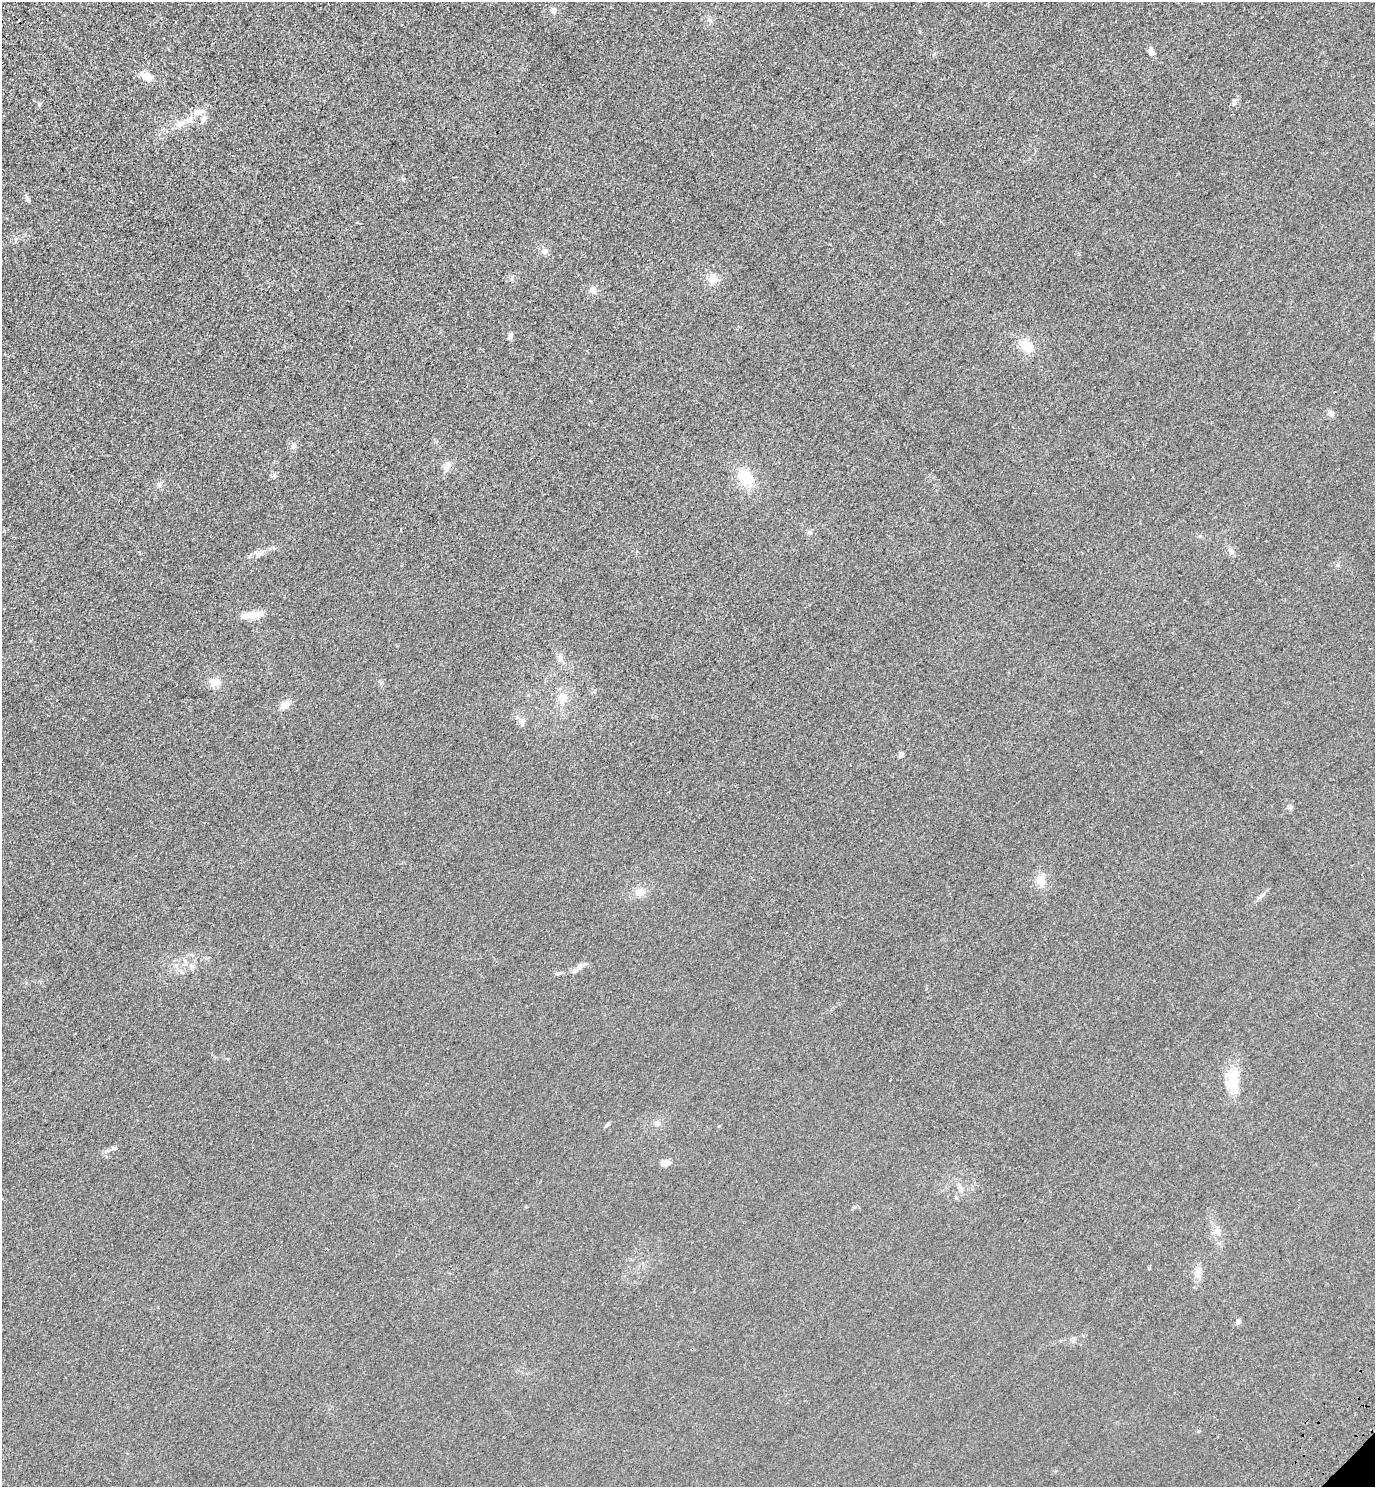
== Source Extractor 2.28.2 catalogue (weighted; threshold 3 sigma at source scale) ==
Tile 11 of 4 x 4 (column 3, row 3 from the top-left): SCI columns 3125-4497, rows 1573-3057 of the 6111 x 6115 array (HDU 1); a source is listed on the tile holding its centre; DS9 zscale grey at full resolution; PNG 1377 x 1489 px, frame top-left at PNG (2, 2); no overlay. Shown black and unused: <1% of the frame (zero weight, under 3 of 4 exposures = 6% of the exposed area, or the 3 px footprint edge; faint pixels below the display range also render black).
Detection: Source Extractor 2.28.2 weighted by HDU 2 'WHT'; one run over the whole footprint, this tile lists its part. Background 0.0215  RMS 0.0053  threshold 0.0238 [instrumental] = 3 sigma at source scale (4.5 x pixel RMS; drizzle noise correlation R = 1.50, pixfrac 1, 0.05/0.05 arcsec/px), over >= 5 px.
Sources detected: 49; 1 inside a brighter object's white glare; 1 cosmic-ray / hot-pixel residue — not listed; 1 inside a brighter listed object's ellipse — not listed separately; the other 46 listed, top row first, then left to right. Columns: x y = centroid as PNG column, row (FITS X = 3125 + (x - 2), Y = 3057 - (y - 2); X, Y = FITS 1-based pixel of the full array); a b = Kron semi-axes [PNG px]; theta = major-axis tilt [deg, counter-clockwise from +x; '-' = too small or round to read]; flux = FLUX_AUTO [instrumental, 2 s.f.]
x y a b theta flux
554 11 8 7 - 2.2
710 21 7 5 -70 1.4
1151 51 9 7 -75 2.2
147 76 13 9 -19 5.9
1234 102 11 5 85 1.6
39 104 6 5 - 1
198 113 12 8 16 3.8
203 120 10 6 56 2.5
181 123 15 9 21 5.1
28 200 8 5 -49 1.1
544 251 9 8 - 2.1
712 280 12 11 - 5.1
593 290 9 8 - 2.5
510 336 8 6 71 1.6
1026 346 18 12 -48 9.8
1331 413 9 7 -24 2.2
294 447 7 7 - 1.5
447 466 11 9 67 3.4
274 475 7 6 - 1.2
745 478 20 16 -35 14
159 484 9 7 56 1.8
1231 551 9 7 -60 2
252 615 23 8 7 8.5
560 658 9 7 -49 2.2
215 682 12 11 - 5
562 698 13 10 -79 6.1
285 704 12 8 34 3.8
523 721 9 7 72 2.2
901 754 7 5 65 1.6
1290 807 7 6 - 1.1
1041 880 13 10 -79 5.9
640 892 12 10 28 4.8
1263 894 11 4 40 1.5
191 966 7 4 72 1.2
579 967 13 7 42 3.1
181 972 7 4 -45 1.2
558 973 8 5 0 1.2
1231 1077 26 14 45 11
657 1123 9 7 20 1.9
607 1124 8 4 54 0.88
665 1163 13 7 -6 2.5
960 1187 13 7 -71 2.7
1217 1231 10 8 -74 2.8
1149 1269 3 3 - 2.1
1198 1272 13 9 83 4.8
1238 1322 6 5 - 1.7
Unlisted compact peaks at least as high as the median listed source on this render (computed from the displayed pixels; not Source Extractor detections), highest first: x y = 255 552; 113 1148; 809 532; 1338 565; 228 1059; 403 179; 934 54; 1199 1431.